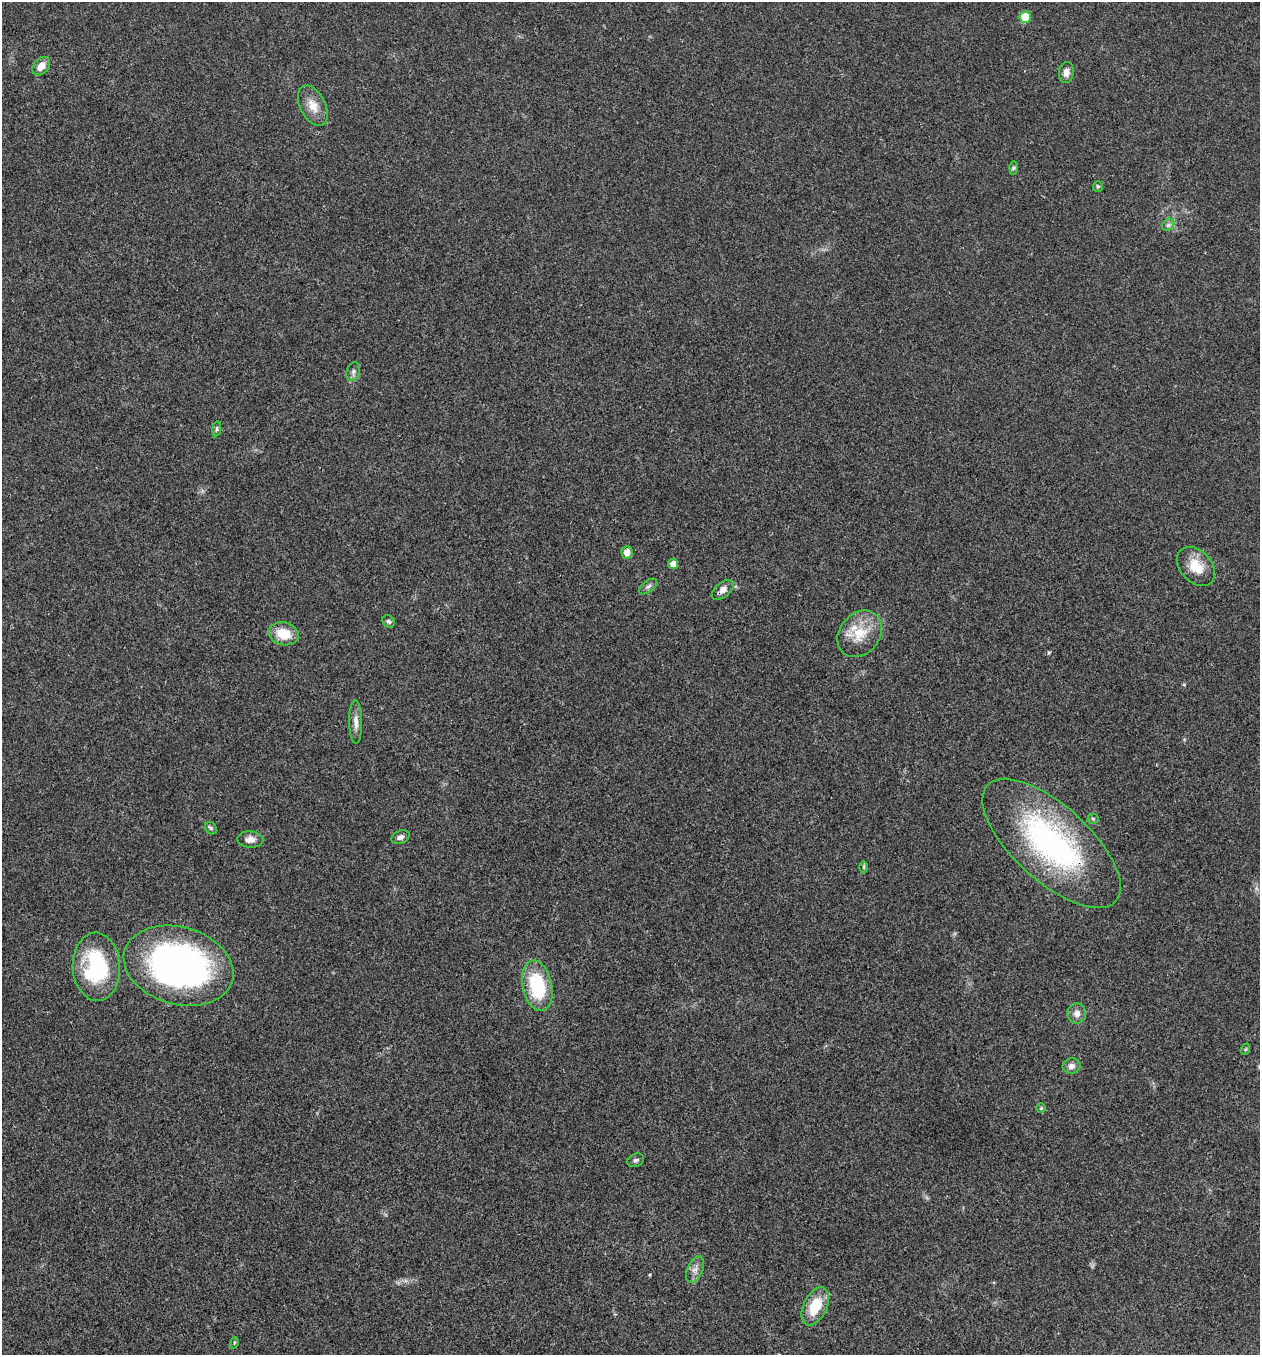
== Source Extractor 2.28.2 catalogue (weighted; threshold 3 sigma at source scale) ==
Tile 11 of 4 x 4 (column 3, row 3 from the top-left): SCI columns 2783-4040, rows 1356-2708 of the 5432 x 5418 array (HDU 1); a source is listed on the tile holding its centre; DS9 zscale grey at full resolution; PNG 1262 x 1357 px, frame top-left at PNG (2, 2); each listed source drawn as its Kron ellipse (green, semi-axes under 4 px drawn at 4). Shown black and unused: <1% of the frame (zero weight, under 3 of 4 exposures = <1% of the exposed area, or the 3 px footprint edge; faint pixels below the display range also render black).
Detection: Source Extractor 2.28.2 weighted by HDU 2 'WHT'; one run over the whole footprint, this tile lists its part. Background 0.0224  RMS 0.0041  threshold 0.0183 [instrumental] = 3 sigma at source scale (4.5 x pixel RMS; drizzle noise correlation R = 1.50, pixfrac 1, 0.05/0.05 arcsec/px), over >= 5 px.
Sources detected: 35; all 35 listed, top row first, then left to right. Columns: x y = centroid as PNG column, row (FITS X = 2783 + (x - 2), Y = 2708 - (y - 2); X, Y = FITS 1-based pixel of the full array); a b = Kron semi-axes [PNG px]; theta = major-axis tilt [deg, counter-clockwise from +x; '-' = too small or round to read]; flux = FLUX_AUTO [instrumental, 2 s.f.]
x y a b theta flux
1025 17 6 5 - 9.1
41 66 10 7 49 3.9
1066 72 10 7 83 2.3
313 106 22 12 -63 5.6
1013 168 6 4 88 0.62
1098 186 5 5 - 0.67
1168 225 7 5 44 1
353 372 9 6 72 1.3
217 429 7 4 83 0.69
627 552 6 5 - 3.3
673 564 5 5 - 3.1
1196 566 22 15 -47 8.3
648 587 10 5 38 1.2
723 590 13 7 39 2.5
388 621 7 5 -41 0.94
284 634 15 11 -14 9
860 634 25 20 51 11
356 722 21 6 -89 2.9
1093 819 5 5 - 0.61
211 828 7 5 -47 0.71
400 837 9 6 21 1.5
250 840 13 8 -1 2.6
1052 843 87 38 -42 91
864 867 6 4 -90 0.54
179 966 56 38 -16 150
96 967 34 24 -87 35
537 986 26 14 -78 26
1077 1014 10 9 - 2.6
1246 1049 6 4 71 0.51
1071 1066 9 7 12 1.9
1041 1108 5 5 - 0.54
636 1160 8 6 25 1
695 1270 14 7 66 2.4
815 1306 20 11 65 13
234 1343 5 3 - 0.47
Overlapping masked pixels (flux is a lower limit): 2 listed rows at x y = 723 590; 1052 843